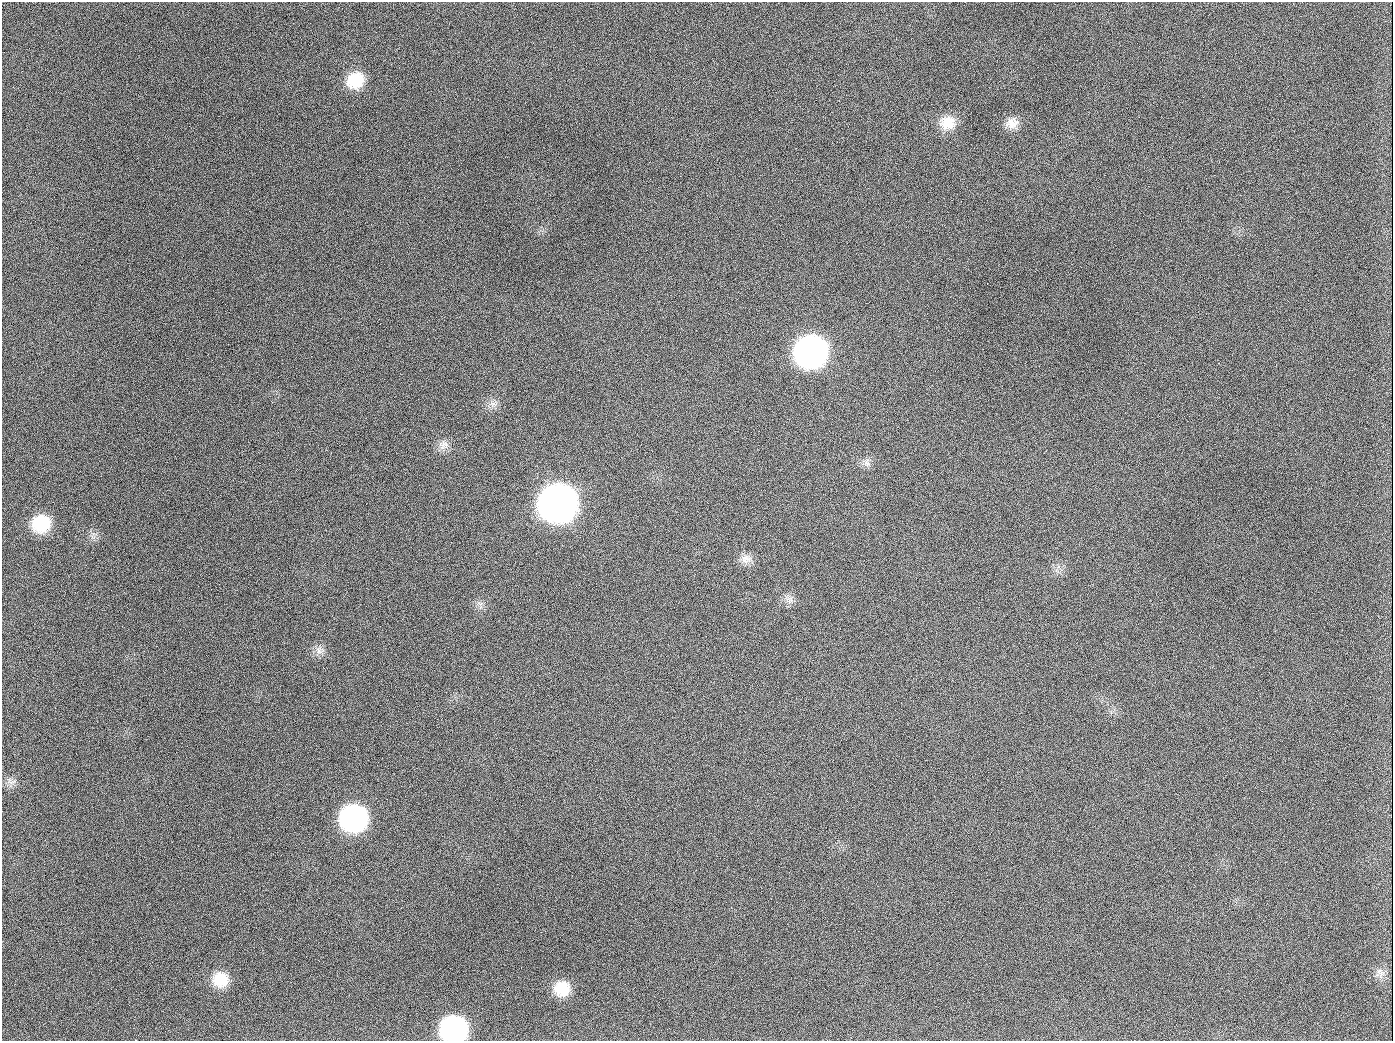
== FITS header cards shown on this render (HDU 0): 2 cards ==
NAXIS1  =                 1391
NAXIS2  =                 1039

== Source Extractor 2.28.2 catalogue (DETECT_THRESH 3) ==
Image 1391 x 1039 px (HDU 0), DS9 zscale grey, 1 PNG px = 1 image px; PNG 1395 x 1043 px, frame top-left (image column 1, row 1039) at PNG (2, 2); no overlay
Background 1410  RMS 67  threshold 201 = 3 sigma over >= 5 px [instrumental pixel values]
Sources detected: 20; all 20 listed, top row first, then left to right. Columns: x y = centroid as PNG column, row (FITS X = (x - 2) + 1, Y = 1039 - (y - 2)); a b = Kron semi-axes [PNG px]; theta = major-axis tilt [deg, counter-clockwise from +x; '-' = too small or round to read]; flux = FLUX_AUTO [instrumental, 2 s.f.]
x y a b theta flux
355 80 20 17 35 1.4e+05
948 123 20 18 6 9.2e+04
1012 123 17 15 30 5.3e+04
189 126 2 2 - 7.4e+03
811 352 21 19 19 2.5e+06
493 404 14 7 20 2.5e+04
654 407 2 2 - 4.2e+03
443 445 15 13 13 3.8e+04
866 463 12 8 -60 2.3e+04
558 503 21 20 - 5.7e+06
41 523 19 17 29 2.0e+05
746 559 15 13 -11 4.1e+04
319 650 12 9 -78 3.0e+04
11 782 15 7 -5 2.6e+04
354 818 19 18 - 1.1e+06
1381 972 15 7 -37 1.6e+04
220 979 18 17 - 1.2e+05
562 989 17 16 - 1.1e+05
944 1026 3 2 - 6.8e+03
454 1029 19 17 -3 9.7e+05
At the frame edge (FLAGS 8, measured only in part): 1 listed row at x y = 454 1029